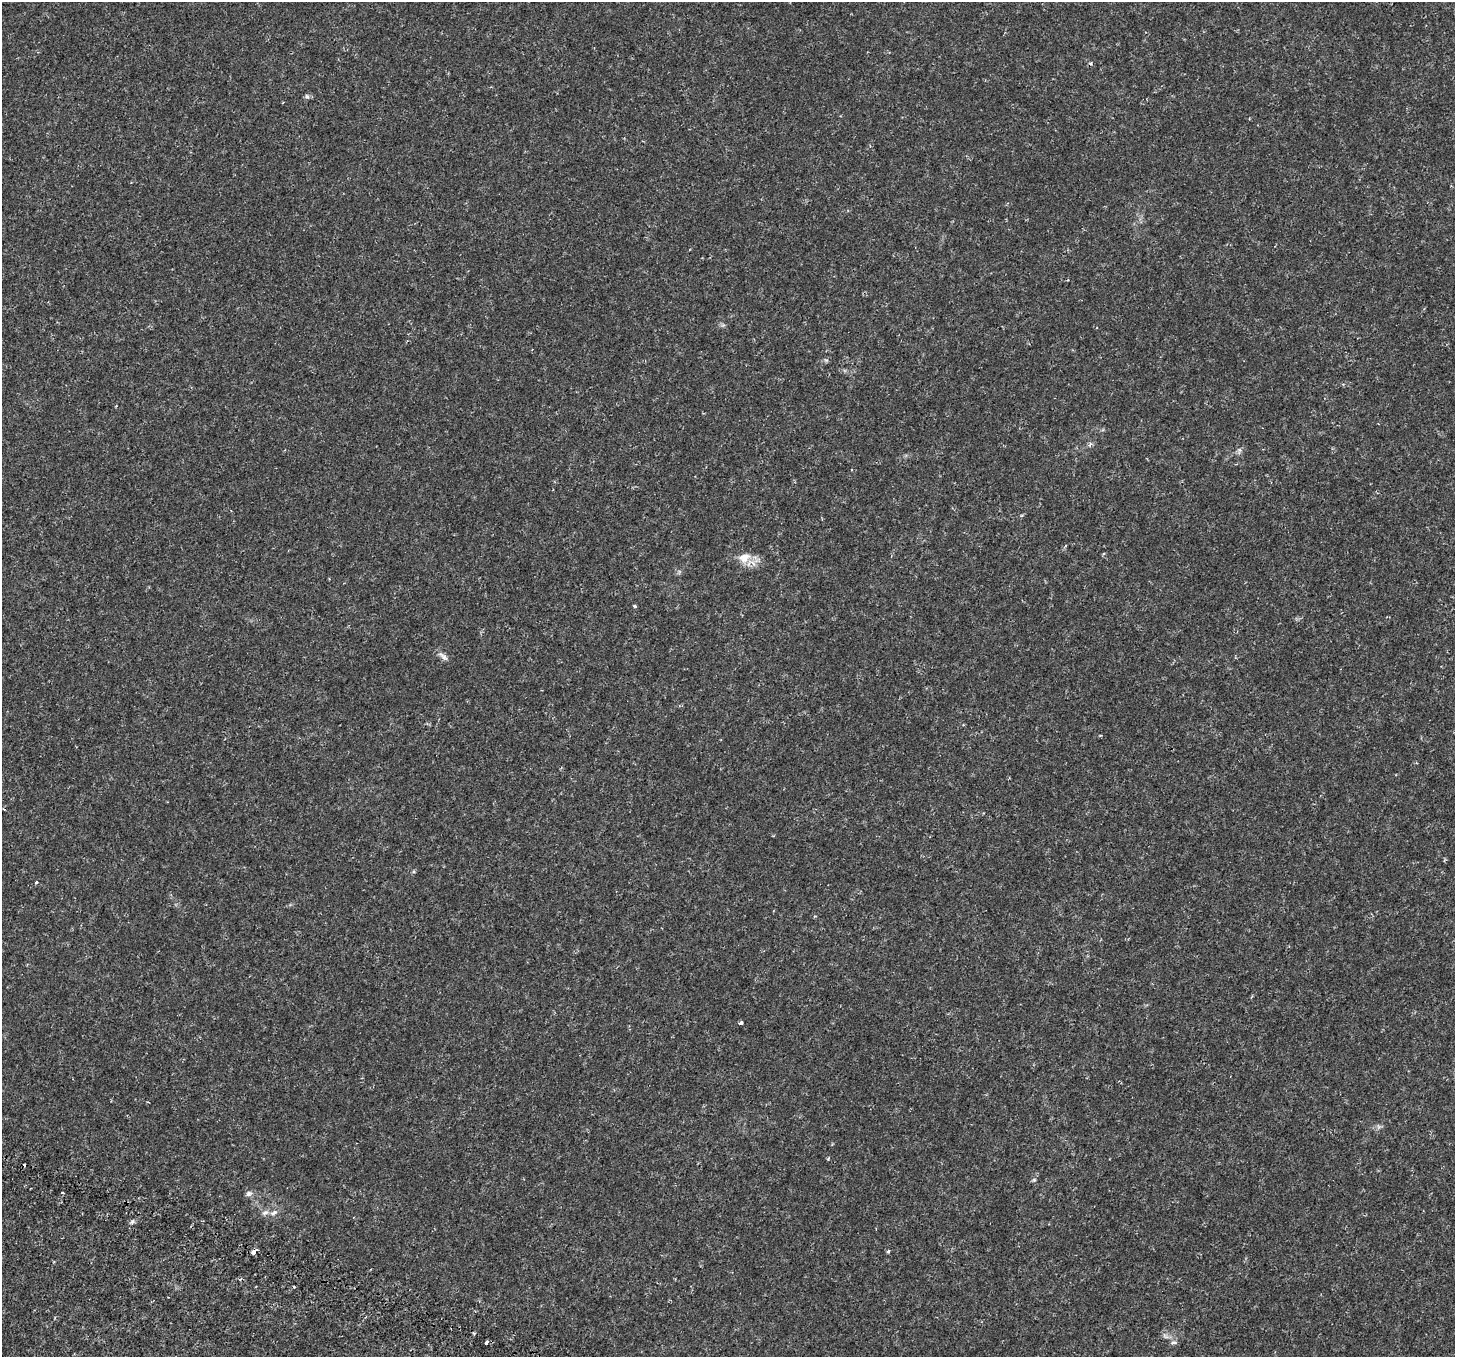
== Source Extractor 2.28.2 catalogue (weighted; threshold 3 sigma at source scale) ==
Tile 7 of 4 x 4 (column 3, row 2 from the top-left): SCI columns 3091-4543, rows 3177-4531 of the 6180 x 6285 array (HDU 1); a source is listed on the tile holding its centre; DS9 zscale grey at full resolution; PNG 1457 x 1359 px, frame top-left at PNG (2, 2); no overlay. Shown black and unused: <1% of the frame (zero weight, under 2 of 4 exposures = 6% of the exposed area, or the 3 px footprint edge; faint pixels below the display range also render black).
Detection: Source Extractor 2.28.2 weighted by HDU 2 'WHT'; one run over the whole footprint, this tile lists its part. Background 2.43e-04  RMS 9.4e-04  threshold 0.00423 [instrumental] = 3 sigma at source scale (4.5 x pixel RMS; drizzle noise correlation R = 1.50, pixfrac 1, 0.0396/0.0396 arcsec/px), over >= 5 px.
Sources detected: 18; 2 cosmic-ray / hot-pixel residue — not listed; the other 16 listed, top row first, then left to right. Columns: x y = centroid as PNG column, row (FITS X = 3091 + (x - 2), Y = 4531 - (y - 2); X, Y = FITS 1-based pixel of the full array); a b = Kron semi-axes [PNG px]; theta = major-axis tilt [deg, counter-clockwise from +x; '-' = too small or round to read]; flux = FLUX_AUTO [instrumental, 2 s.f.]
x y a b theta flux
307 96 6 5 - 0.14
1090 444 7 3 54 0.13
744 557 17 12 23 0.91
635 606 4 3 - 0.1
443 656 14 5 -47 0.3
36 882 4 3 - 0.11
741 1023 3 3 - 0.29
62 1193 3 3 - 0.15
248 1194 8 7 - 0.21
265 1213 10 5 18 0.22
274 1213 11 5 27 0.28
888 1251 3 3 - 0.24
253 1252 4 3 - 0.77
294 1287 3 3 - 0.088
486 1342 4 3 - 0.62
1173 1342 8 4 9 0.14
Unlisted compact peaks at least as high as the median listed source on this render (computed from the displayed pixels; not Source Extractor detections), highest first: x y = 132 1221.